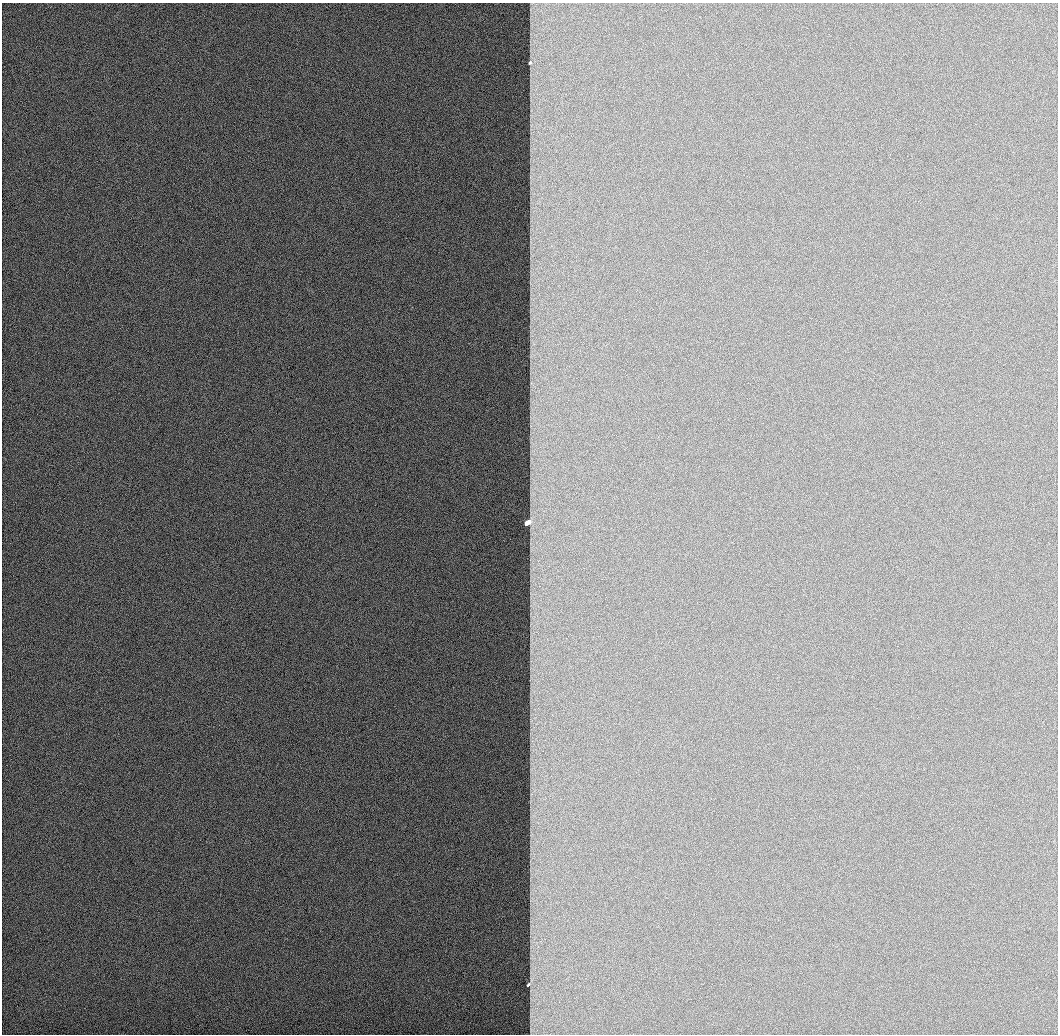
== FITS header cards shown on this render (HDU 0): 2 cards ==
NAXIS1  =                 1056 / Length of Axis 1 (Serial)
NAXIS2  =                 1032 / Length of Axis 2 (Parallel)

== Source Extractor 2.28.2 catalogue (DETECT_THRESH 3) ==
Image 1056 x 1032 px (HDU 0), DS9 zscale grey, 1 PNG px = 1 image px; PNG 1060 x 1036 px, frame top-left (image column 1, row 1032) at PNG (2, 3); no overlay
Background 517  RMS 2.9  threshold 8.61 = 3 sigma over >= 5 px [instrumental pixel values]
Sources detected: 3; all 3 listed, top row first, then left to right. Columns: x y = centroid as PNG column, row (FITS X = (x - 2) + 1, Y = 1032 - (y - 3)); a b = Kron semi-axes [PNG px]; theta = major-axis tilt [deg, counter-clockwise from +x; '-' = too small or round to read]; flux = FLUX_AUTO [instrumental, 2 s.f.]
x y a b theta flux
530 63 3 2 - 230
527 523 4 3 - 11000
528 985 3 2 - 380